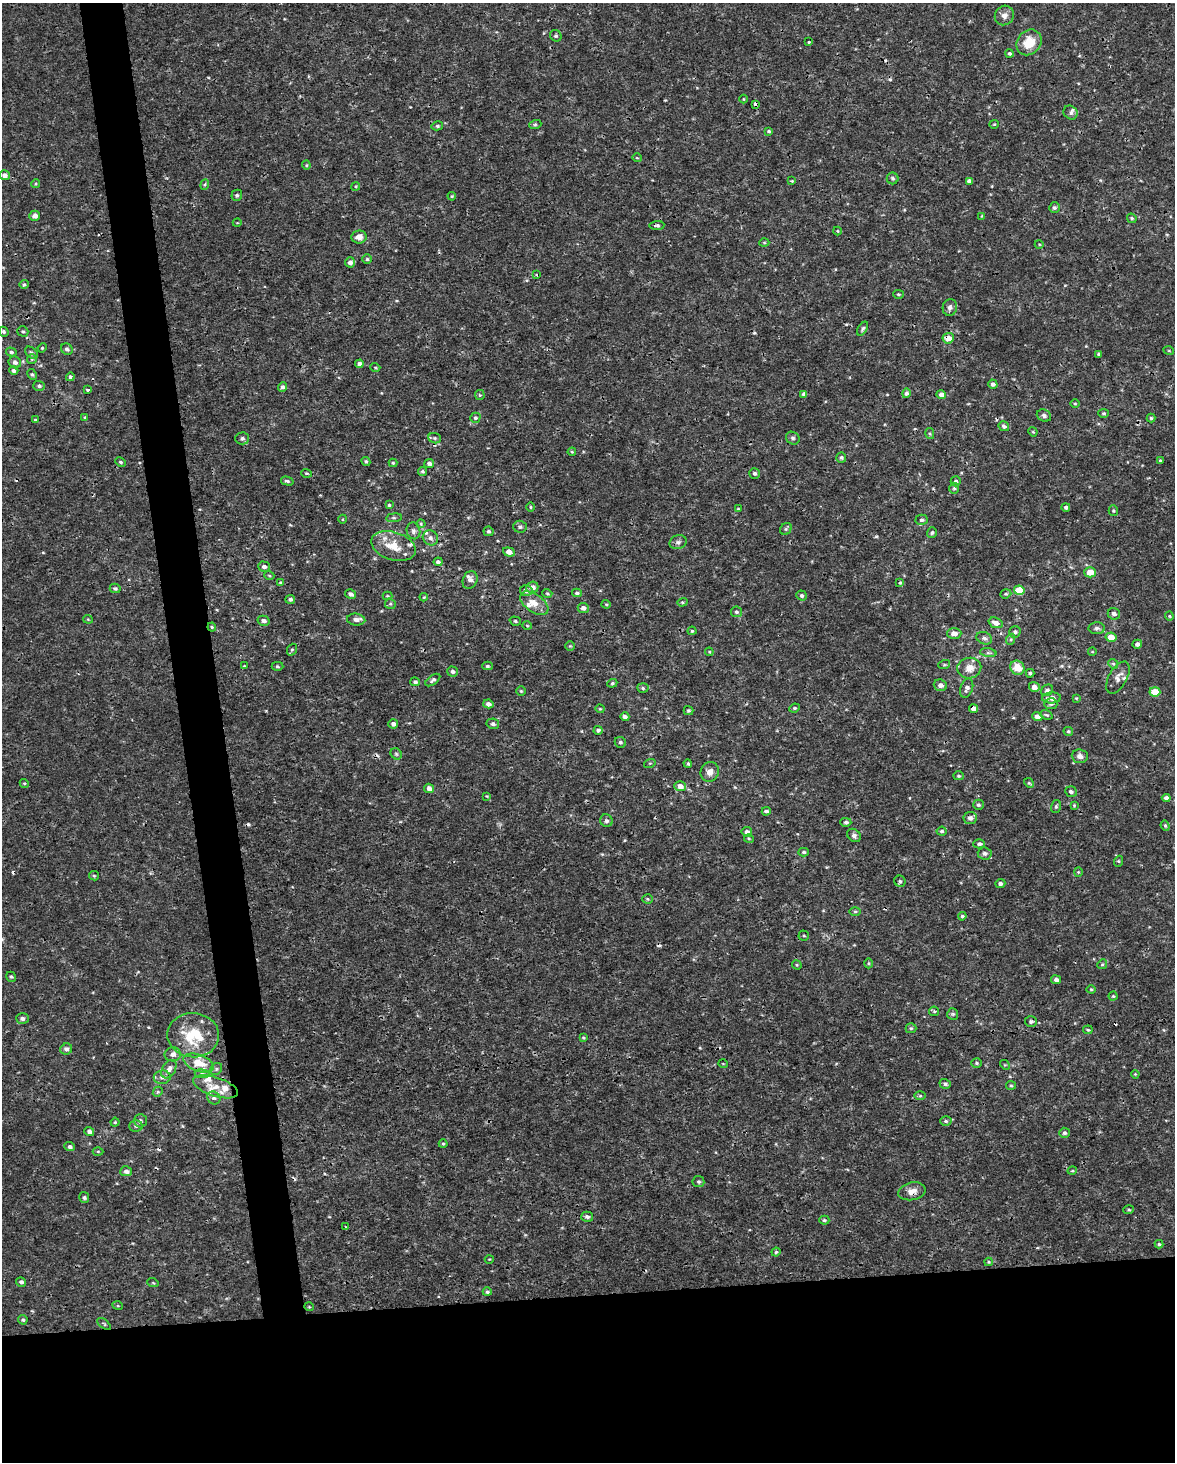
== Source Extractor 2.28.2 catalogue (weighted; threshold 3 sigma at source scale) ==
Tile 11 of 4 x 3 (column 3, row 3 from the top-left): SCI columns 2348-3520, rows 59-1518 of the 4694 x 4454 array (HDU 1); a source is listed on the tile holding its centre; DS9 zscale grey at full resolution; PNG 1177 x 1464 px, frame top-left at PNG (2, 3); each listed source drawn as its Kron ellipse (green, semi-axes under 4 px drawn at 4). Shown black and unused: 15% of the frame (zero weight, under 3 of 4 exposures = <1% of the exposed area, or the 3 px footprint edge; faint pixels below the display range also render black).
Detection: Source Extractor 2.28.2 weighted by HDU 2 'WHT'; one run over the whole footprint, this tile lists its part. Background 5.86e-04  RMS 8.8e-04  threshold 0.00397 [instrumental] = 3 sigma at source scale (4.5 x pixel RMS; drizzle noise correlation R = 1.50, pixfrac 1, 0.0396/0.0396 arcsec/px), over >= 5 px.
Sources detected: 322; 16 cosmic-ray / hot-pixel residue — neither listed nor drawn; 17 inside a brighter listed object's ellipse — not listed separately; the other 289 listed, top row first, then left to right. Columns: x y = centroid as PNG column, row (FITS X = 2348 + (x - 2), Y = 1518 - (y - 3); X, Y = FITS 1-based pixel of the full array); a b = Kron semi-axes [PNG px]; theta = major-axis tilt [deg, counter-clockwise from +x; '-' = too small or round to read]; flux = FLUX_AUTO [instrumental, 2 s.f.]
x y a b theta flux
1004 15 10 9 - 0.49
556 36 6 5 - 0.17
809 42 3 2 - 0.087
1029 42 14 11 49 1.9
1009 53 4 3 - 0.16
743 99 4 3 - 0.068
755 104 4 4 - 0.49
1071 113 7 6 - 0.24
994 124 5 4 - 0.1
535 125 6 4 19 0.13
437 126 5 4 - 0.16
769 131 3 3 - 0.13
637 158 5 3 - 0.071
306 165 4 4 - 0.09
4 175 5 5 - 0.43
893 178 6 5 - 0.18
792 181 4 4 - 0.092
969 181 4 4 - 0.3
36 184 4 4 - 0.1
205 185 5 4 - 0.11
356 186 4 3 - 0.091
237 195 5 5 - 0.18
452 196 4 3 - 0.1
1054 208 5 5 - 0.2
35 216 5 5 - 0.42
982 216 4 3 - 0.075
1132 218 5 4 - 0.13
237 223 4 3 - 0.067
657 225 7 4 4 0.18
837 231 4 4 - 0.082
359 237 7 6 - 0.62
764 243 5 3 - 0.089
1039 244 4 3 - 0.076
367 259 5 4 - 0.16
350 262 5 5 - 0.4
536 275 4 3 - 0.12
24 284 5 4 - 0.12
898 294 5 4 - 0.11
950 307 8 7 - 0.32
863 329 8 4 58 0.19
23 331 6 5 - 0.14
4 332 5 4 - 0.16
948 338 5 5 - 0.87
42 348 5 4 - 0.095
67 349 6 5 - 0.25
1169 351 5 3 - 0.08
11 352 5 4 - 0.18
31 353 7 5 -40 0.2
1098 354 4 3 - 0.11
32 359 5 5 - 0.13
15 362 6 5 - 0.33
359 364 4 4 - 0.38
375 367 5 3 - 0.087
14 370 4 4 - 0.24
32 374 6 4 -61 0.13
70 377 4 3 - 0.2
993 384 5 4 - 0.29
39 386 5 5 - 0.18
282 387 5 4 - 0.23
87 390 3 3 - 0.27
906 393 5 4 - 0.21
804 394 4 4 - 0.27
941 394 5 4 - 0.43
480 395 5 5 - 0.11
1075 403 5 3 - 0.093
1104 413 5 4 - 0.13
1044 416 7 5 -25 0.25
85 417 4 3 - 0.081
475 418 5 5 - 0.17
1151 418 4 4 - 0.13
35 420 4 3 - 0.084
1004 426 5 4 - 0.24
1033 432 5 3 - 0.089
930 434 5 4 - 0.12
242 438 7 6 - 0.26
435 438 6 5 - 0.16
793 438 7 6 - 0.2
572 452 4 4 - 0.095
841 457 5 5 - 0.19
1160 460 4 3 - 0.1
366 461 5 4 - 0.12
120 462 5 4 - 0.14
393 463 4 4 - 0.11
429 463 5 4 - 0.27
422 471 4 4 - 0.14
307 473 5 3 - 0.11
754 473 5 5 - 0.21
287 481 6 3 -15 0.15
956 481 5 5 - 0.16
954 488 5 5 - 0.14
389 505 3 3 - 0.1
530 507 4 3 - 0.086
1066 507 4 3 - 0.22
738 509 3 3 - 0.1
1113 511 5 4 - 0.12
394 518 8 4 7 0.18
343 519 4 3 - 0.075
922 520 6 5 - 0.21
421 524 4 4 - 0.095
520 527 7 6 - 0.23
786 529 6 5 - 0.17
413 531 8 7 - 0.29
488 531 5 4 - 0.17
932 533 5 5 - 0.18
430 538 8 7 - 0.33
678 542 9 7 16 0.27
393 546 23 14 -17 2
509 552 6 4 -19 0.56
438 562 4 4 - 0.27
264 567 6 5 - 0.26
1090 572 6 5 - 1.1
269 575 5 3 - 0.094
470 580 9 7 68 0.36
280 582 4 3 - 0.085
900 582 4 3 - 0.24
532 587 6 5 - 0.58
115 588 5 5 - 0.17
526 590 6 5 - 0.43
1019 590 5 4 - 2.1
547 593 5 3 - 0.1
577 593 5 4 - 0.15
351 594 6 4 -30 0.31
1006 594 6 4 19 0.12
802 595 5 5 - 0.19
387 596 5 4 - 0.089
424 597 4 4 - 0.093
290 599 5 4 - 0.2
682 602 5 4 - 0.12
534 603 16 9 -34 0.93
390 604 5 5 - 0.14
606 604 4 4 - 0.097
583 608 5 5 - 0.38
736 612 5 5 - 0.19
1114 614 6 6 - 0.31
1169 616 4 4 - 0.099
88 619 4 4 - 0.084
356 620 9 6 -6 0.33
264 621 6 5 - 0.32
515 621 6 4 -18 0.15
996 623 7 5 -21 0.53
527 626 4 3 - 0.075
212 627 4 4 - 0.1
1097 628 8 6 -2 0.26
692 631 4 4 - 0.11
1015 632 6 5 - 0.22
954 633 7 5 2 0.56
1111 637 5 4 - 1.3
984 638 8 6 -21 0.29
1011 639 5 3 - 0.13
1137 644 5 4 - 0.25
570 646 5 5 - 0.1
292 650 6 4 68 0.13
709 652 4 3 - 0.085
1092 652 4 3 - 0.062
988 653 8 4 -8 0.18
1113 664 5 4 - 0.12
944 665 6 4 18 0.11
244 666 4 3 - 0.071
277 666 6 4 -1 0.13
487 666 5 4 - 0.15
969 668 12 10 13 0.9
1017 668 7 6 - 1.5
453 672 5 5 - 0.26
1030 673 4 3 - 0.14
1118 678 18 9 61 0.61
433 680 8 4 36 0.22
415 682 5 4 - 0.17
612 683 5 4 - 0.12
940 685 7 5 -19 0.42
1034 687 5 5 - 0.51
643 688 5 5 - 0.15
967 688 10 6 72 0.39
1047 690 6 5 - 0.29
521 691 5 5 - 0.11
1155 692 5 4 - 1.7
1051 698 9 5 3 0.7
1076 698 4 4 - 0.077
488 704 5 4 - 0.33
1051 704 6 5 - 0.19
795 708 5 3 - 0.13
600 709 4 4 - 0.084
973 709 4 4 - 0.53
688 711 5 4 - 0.15
1046 715 6 4 -20 0.13
1037 716 5 4 - 0.44
625 717 4 4 - 0.28
393 724 5 4 - 0.32
493 724 6 5 - 0.22
598 730 4 4 - 0.21
1068 731 5 4 - 0.13
620 742 6 5 - 0.19
396 754 6 5 - 0.15
1080 756 8 7 - 0.36
650 763 6 3 17 0.09
688 764 4 4 - 0.14
710 772 10 9 - 0.55
959 776 5 4 - 0.13
24 783 5 3 - 0.095
1029 783 5 4 - 0.11
680 786 6 4 -19 0.62
429 788 5 4 - 0.46
1071 791 6 5 - 0.24
487 796 4 4 - 0.076
1166 798 4 4 - 0.31
978 805 5 5 - 0.16
1074 805 4 4 - 0.085
1056 806 6 5 - 0.15
766 811 4 3 - 0.23
970 818 7 6 - 0.37
606 821 6 6 - 0.21
846 822 5 4 - 0.19
1165 826 5 4 - 0.12
942 831 5 4 - 0.19
747 832 5 5 - 0.33
854 835 7 6 - 0.3
749 839 5 3 - 0.091
979 844 5 4 - 0.22
804 852 5 4 - 0.16
985 853 7 6 - 0.3
1119 861 5 3 - 0.1
1078 872 4 4 - 0.094
94 876 5 4 - 0.12
900 881 6 5 - 0.18
1000 883 5 4 - 0.24
647 899 5 4 - 0.11
855 911 6 4 0 0.13
962 916 4 4 - 0.15
804 936 5 5 - 0.13
869 963 5 3 - 0.093
1102 964 5 4 - 0.12
797 965 5 4 - 0.099
11 977 5 4 - 0.12
1056 980 5 4 - 0.31
1091 989 4 4 - 0.096
1113 996 4 4 - 0.1
934 1011 5 4 - 0.12
953 1014 6 5 - 0.15
22 1019 6 5 - 0.26
1031 1022 6 5 - 0.2
911 1028 5 5 - 0.13
1088 1030 4 4 - 0.12
193 1035 26 22 -4 3.9
583 1038 4 3 - 0.089
66 1049 6 5 - 0.31
173 1054 8 7 - 0.48
199 1063 16 8 -20 1.6
976 1063 5 4 - 0.12
723 1064 5 3 - 0.061
1005 1065 5 4 - 0.099
169 1069 10 6 59 0.48
216 1069 6 5 - 0.17
202 1074 7 4 -8 0.19
1135 1074 4 3 - 0.08
162 1077 8 7 - 0.34
945 1084 5 5 - 0.21
1011 1085 5 4 - 0.11
216 1087 23 9 -18 1.2
158 1092 5 4 - 0.12
920 1096 6 4 0 0.11
214 1098 7 6 - 0.21
140 1121 6 6 - 0.24
946 1121 6 5 - 0.15
115 1122 4 4 - 0.11
136 1126 6 5 - 0.21
89 1131 5 4 - 0.29
1064 1133 5 5 - 0.21
443 1144 4 4 - 0.1
70 1147 5 4 - 0.21
98 1151 5 3 - 0.092
126 1171 6 5 - 0.34
1072 1171 5 3 - 0.077
698 1182 6 5 - 0.16
912 1191 14 9 11 0.68
84 1198 5 5 - 0.18
1129 1210 5 4 - 0.12
587 1217 6 5 - 0.26
824 1220 5 4 - 0.14
346 1227 3 2 - 0.064
1159 1244 4 4 - 0.12
776 1252 4 4 - 0.12
489 1259 4 3 - 0.065
989 1262 4 4 - 0.093
21 1282 5 4 - 0.24
153 1283 6 3 -19 0.092
487 1292 4 4 - 0.21
118 1306 5 3 - 0.083
309 1307 5 3 - 0.075
23 1320 5 4 - 0.14
104 1324 8 3 -38 0.12
Overlapping masked pixels (flux is a lower limit): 7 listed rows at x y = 755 104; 657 225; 948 338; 1004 426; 212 627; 973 709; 912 1191